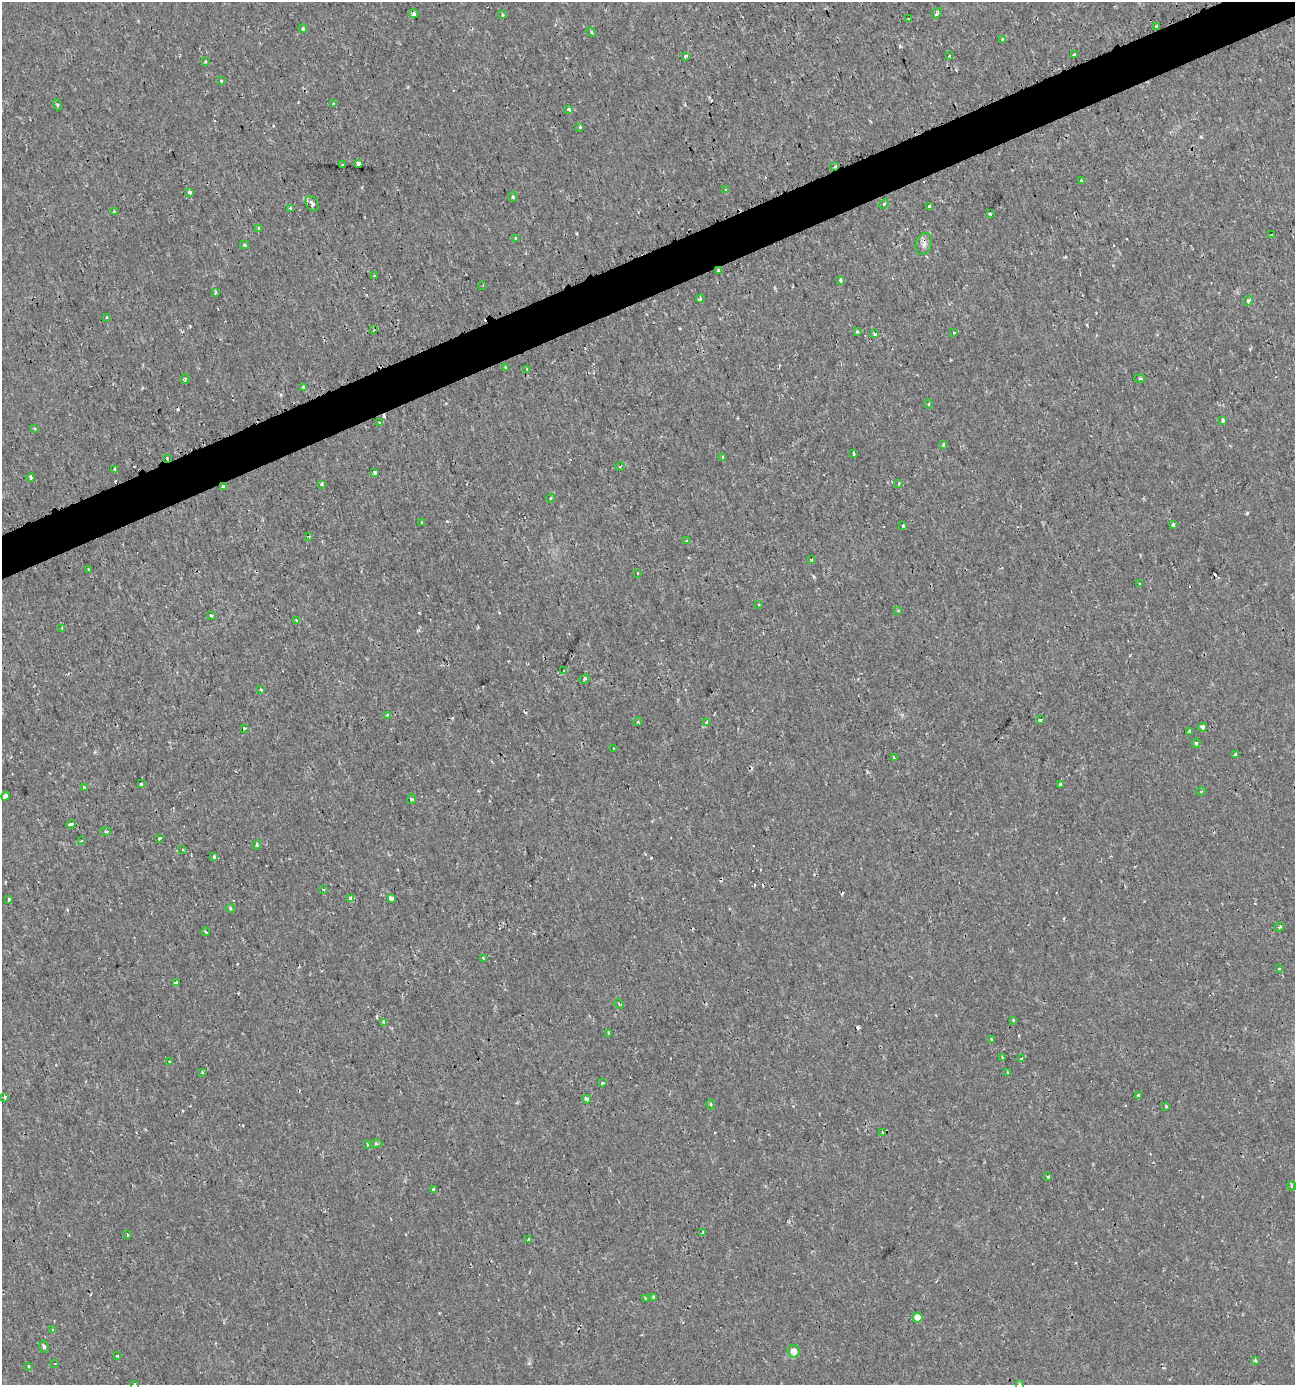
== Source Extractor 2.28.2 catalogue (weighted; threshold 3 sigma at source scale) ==
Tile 10 of 4 x 4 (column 2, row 3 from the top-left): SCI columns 1429-2721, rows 1389-2771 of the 5403 x 5550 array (HDU 1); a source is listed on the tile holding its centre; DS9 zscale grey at full resolution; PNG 1297 x 1387 px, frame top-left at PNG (2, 2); each listed source drawn as its Kron ellipse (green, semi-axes under 4 px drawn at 4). Shown black and unused: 3% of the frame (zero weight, under 2 of 3 exposures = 1% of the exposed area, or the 3 px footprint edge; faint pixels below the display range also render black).
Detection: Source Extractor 2.28.2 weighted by HDU 2 'WHT'; one run over the whole footprint, this tile lists its part. Background 0.00179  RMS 0.0012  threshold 0.00521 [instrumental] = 3 sigma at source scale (4.5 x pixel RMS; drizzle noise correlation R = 1.50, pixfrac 1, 0.0396/0.0396 arcsec/px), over >= 5 px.
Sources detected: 183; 27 cosmic-ray / hot-pixel residue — neither listed nor drawn; the other 156 listed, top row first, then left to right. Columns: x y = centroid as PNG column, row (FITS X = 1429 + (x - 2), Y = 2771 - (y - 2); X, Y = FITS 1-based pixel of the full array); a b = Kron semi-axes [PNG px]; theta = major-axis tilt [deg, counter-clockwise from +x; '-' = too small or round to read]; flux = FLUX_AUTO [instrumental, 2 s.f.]
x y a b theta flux
937 13 5 4 - 0.47
414 14 5 4 - 0.45
502 15 3 3 - 0.18
908 19 3 2 - 0.14
1156 26 3 3 - 0.39
303 28 4 4 - 0.23
591 32 5 3 - 0.17
1003 39 3 3 - 0.43
1074 55 3 3 - 0.22
950 56 3 3 - 0.91
685 57 4 3 - 0.75
206 62 3 3 - 0.16
221 81 3 3 - 0.2
333 103 3 3 - 0.2
57 105 6 3 -69 0.16
568 109 3 3 - 0.63
580 127 3 3 - 0.23
358 163 4 3 - 0.92
342 165 3 2 - 0.26
835 167 3 3 - 0.75
1082 181 3 3 - 0.46
726 189 3 2 - 0.099
190 192 3 3 - 0.62
513 197 5 4 - 0.18
312 204 8 6 -62 0.31
884 204 5 4 - 0.18
929 207 3 3 - 0.82
291 208 3 3 - 0.57
114 212 4 4 - 0.12
990 213 3 3 - 1
259 228 3 3 - 0.25
1272 234 4 2 - 0.17
516 238 4 3 - 0.25
924 244 11 8 70 0.56
245 245 4 4 - 0.15
718 270 3 3 - 0.2
374 276 4 2 - 0.19
841 281 4 3 - 0.34
483 285 3 2 - 0.097
215 293 3 3 - 0.2
700 299 4 3 - 0.26
1248 301 5 4 - 0.37
107 317 3 2 - 0.12
374 330 2 2 - 0.11
857 331 3 3 - 0.35
954 333 3 3 - 0.32
874 334 3 3 - 25
505 367 4 3 - 0.12
527 369 3 3 - 0.14
1140 378 5 3 - 0.15
185 379 4 3 - 0.21
303 387 3 3 - 0.33
929 404 5 3 - 0.13
1223 420 4 3 - 0.51
379 422 4 2 - 0.092
35 428 3 2 - 0.18
943 444 3 3 - 0.3
854 453 4 3 - 0.2
723 457 3 3 - 0.12
167 458 3 2 - 0.11
620 466 5 3 - 0.13
115 469 3 3 - 0.34
374 472 3 3 - 0.7
31 477 4 3 - 0.62
899 483 4 3 - 0.21
322 484 3 3 - 0.26
223 487 4 3 - 0.75
551 498 4 4 - 0.12
421 522 2 2 - 0.093
1174 525 3 3 - 0.24
903 526 3 3 - 0.43
309 537 3 2 - 0.087
687 541 4 3 - 0.4
812 559 3 3 - 0.3
88 569 3 2 - 0.29
638 574 3 2 - 0.22
1140 584 3 2 - 0.11
759 605 3 3 - 0.14
898 611 4 3 - 0.15
211 616 3 3 - 0.2
296 620 2 2 - 0.12
62 628 4 3 - 0.12
564 671 3 2 - 0.095
585 679 5 3 - 0.21
261 689 4 3 - 0.17
387 715 3 3 - 0.28
1040 720 4 3 - 0.45
638 722 4 3 - 0.11
706 722 4 3 - 0.15
1203 727 4 3 - 0.38
245 728 3 3 - 0.41
1190 731 3 2 - 0.19
1196 743 5 4 - 0.17
613 748 3 2 - 0.11
1235 755 3 3 - 1.1
894 758 3 3 - 0.77
141 784 3 3 - 0.15
1061 785 3 3 - 0.26
84 787 3 3 - 0.45
1201 791 4 3 - 0.097
5 796 4 3 - 1.3
412 799 5 4 - 0.14
71 824 4 3 - 0.58
106 831 5 3 - 0.16
160 838 4 3 - 1
81 841 4 2 - 0.099
257 845 4 3 - 0.18
183 850 3 2 - 0.15
214 857 3 3 - 0.35
323 890 3 3 - 0.23
351 898 4 3 - 1.1
391 898 4 3 - 1.2
9 899 3 3 - 0.21
231 908 5 4 - 0.19
1279 927 5 4 - 0.21
206 932 4 3 - 0.11
483 959 3 2 - 0.25
1279 969 4 2 - 0.084
176 982 3 3 - 0.59
619 1004 5 3 - 0.14
1013 1020 3 3 - 0.19
384 1022 4 3 - 0.19
608 1033 3 3 - 0.13
992 1039 3 3 - 0.14
1003 1058 4 2 - 0.12
1022 1059 3 3 - 0.99
169 1061 3 2 - 0.087
202 1072 3 3 - 0.15
1008 1073 3 2 - 0.14
603 1083 3 3 - 0.16
1138 1096 3 3 - 0.36
5 1097 3 3 - 1.1
587 1099 4 3 - 0.35
711 1104 5 4 - 0.16
1166 1106 4 3 - 0.17
883 1133 3 3 - 0.51
367 1144 4 2 - 0.1
376 1144 6 4 -2 0.17
1048 1177 4 4 - 0.12
1292 1186 5 3 - 0.17
433 1190 3 3 - 1.1
703 1232 4 3 - 0.19
127 1235 4 2 - 0.11
529 1239 4 3 - 0.4
645 1298 3 2 - 0.25
654 1298 4 3 - 0.22
917 1317 5 5 - 1.3
52 1330 4 3 - 0.13
44 1347 6 5 - 0.23
793 1351 6 6 - 0.92
117 1356 3 3 - 0.11
1255 1360 4 3 - 0.21
55 1364 4 2 - 0.072
28 1366 3 3 - 0.18
135 1384 3 2 - 0.19
1019 1384 4 3 - 0.13
Overlapping masked pixels (flux is a lower limit): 4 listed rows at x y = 835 167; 718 270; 167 458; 223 487
Isophote crosses this tile's border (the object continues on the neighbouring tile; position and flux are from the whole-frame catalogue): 2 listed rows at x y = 135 1384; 1019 1384
Unlisted compact peaks at least as high as the median listed source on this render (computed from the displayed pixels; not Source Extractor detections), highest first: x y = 1247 513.